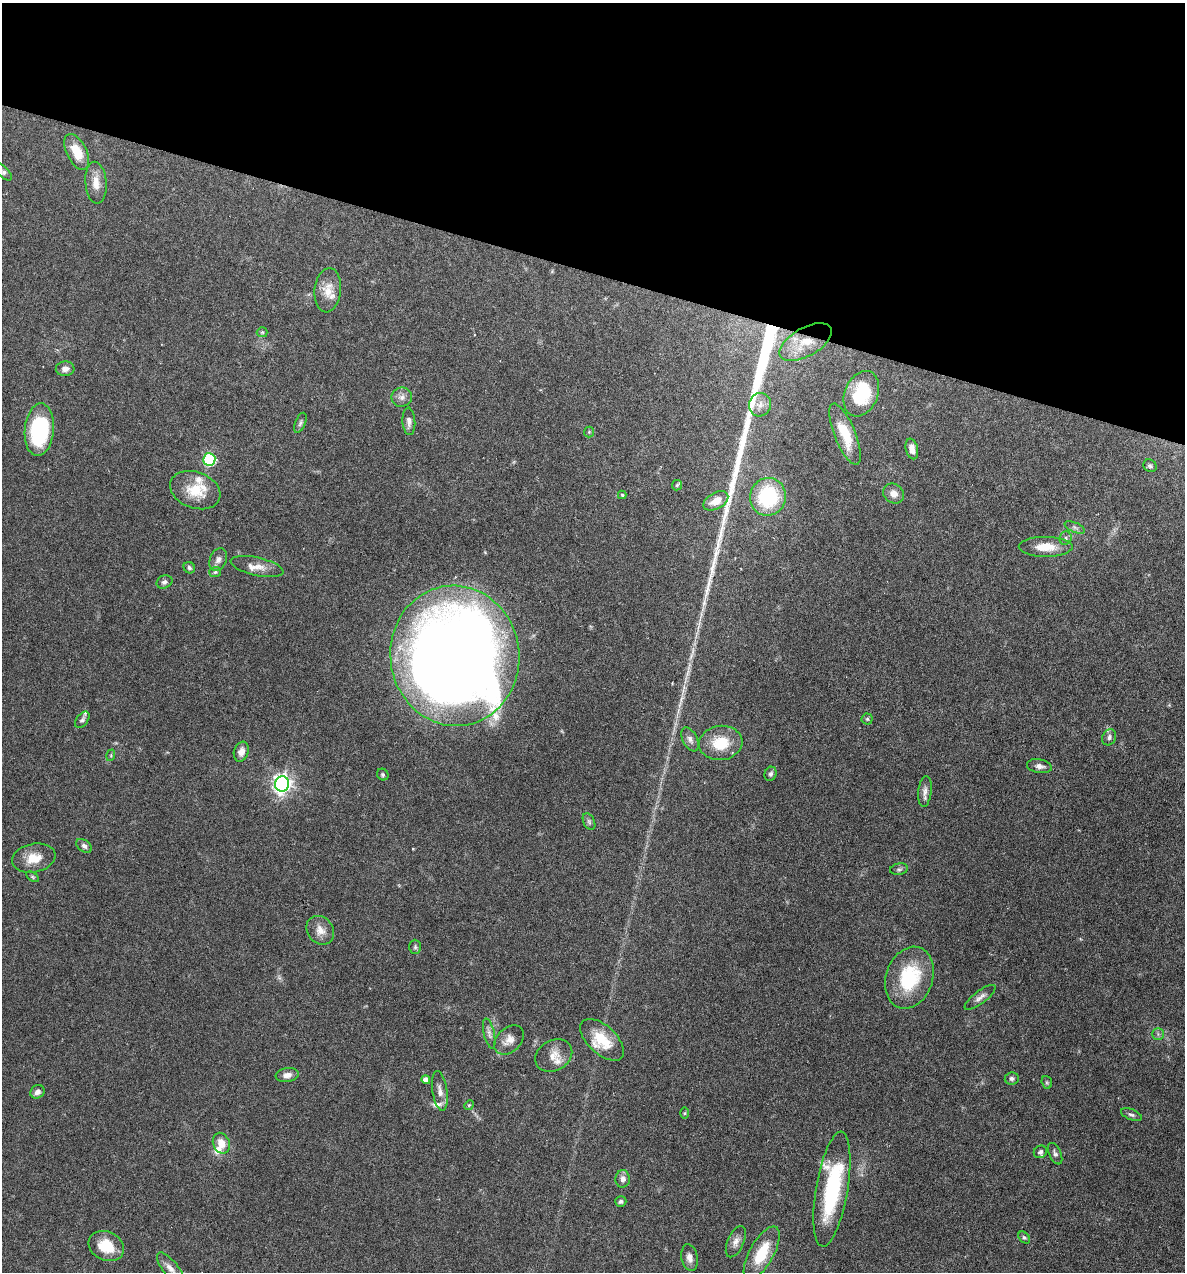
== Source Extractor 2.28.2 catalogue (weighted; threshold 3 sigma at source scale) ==
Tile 2 of 4 x 4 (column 2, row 1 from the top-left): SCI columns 1306-2488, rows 3810-5079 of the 5097 x 5080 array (HDU 1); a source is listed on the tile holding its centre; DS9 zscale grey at full resolution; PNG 1187 x 1274 px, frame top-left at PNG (2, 3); each listed source drawn as its Kron ellipse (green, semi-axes under 4 px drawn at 4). Shown black and unused: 21% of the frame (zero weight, under 4 of 7 exposures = <1% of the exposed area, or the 3 px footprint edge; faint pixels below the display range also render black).
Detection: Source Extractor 2.28.2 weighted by HDU 2 'WHT'; one run over the whole footprint, this tile lists its part. Background 0.111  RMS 0.0036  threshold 0.0147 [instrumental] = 3 sigma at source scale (4.09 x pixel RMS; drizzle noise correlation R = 1.36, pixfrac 0.8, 0.05/0.05 arcsec/px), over >= 5 px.
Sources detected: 91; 1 long thin detection or spike segment (spike, bleed or trail) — neither listed nor drawn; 10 inside a brighter listed object's ellipse — not listed separately; the other 80 listed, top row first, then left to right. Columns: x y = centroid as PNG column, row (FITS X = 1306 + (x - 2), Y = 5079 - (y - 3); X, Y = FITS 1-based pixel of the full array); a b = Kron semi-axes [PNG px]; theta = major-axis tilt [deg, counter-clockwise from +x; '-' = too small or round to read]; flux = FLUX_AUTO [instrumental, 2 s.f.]
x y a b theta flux
77 152 19 10 -64 7
3 172 11 5 -44 1.1
96 183 21 10 -85 4
328 290 22 13 84 5.2
262 332 5 5 - 0.47
806 342 29 14 30 9
65 369 9 7 4 1.7
861 394 24 16 67 16
402 397 10 9 - 1.8
760 405 12 11 - 2.7
409 421 14 6 -87 1.7
300 423 11 5 68 0.85
39 430 26 14 85 36
589 432 5 5 - 0.46
845 434 33 10 -68 9.3
912 449 10 6 -77 2.4
209 459 6 6 - 35
1150 466 7 6 - 0.79
677 485 5 5 - 0.5
195 490 26 18 -20 9.1
893 493 11 9 -40 2.7
622 495 4 4 - 0.46
768 497 19 18 - 26
716 501 13 8 29 4.7
1075 527 11 5 -23 1
1065 538 7 6 - 0.78
1046 547 27 10 0 6.5
218 560 12 8 67 1.7
257 567 27 9 -12 3.5
189 568 6 5 - 0.8
215 572 6 5 - 0.58
164 582 8 6 23 1.1
455 656 70 64 -83 570
867 719 5 5 - 0.55
82 720 9 5 52 0.92
1109 737 8 6 64 1.1
690 739 13 7 -64 1.6
721 743 22 17 7 9.9
241 752 10 7 71 2.3
111 755 6 4 73 0.42
1039 766 12 7 -10 1.6
771 774 7 6 - 0.83
383 775 6 5 - 0.63
282 784 7 7 - 160
925 791 15 6 83 1.7
589 822 9 5 -64 0.83
84 846 9 5 -37 1
34 858 22 14 11 6.2
899 869 9 5 9 0.82
33 877 7 4 -32 0.51
320 930 15 12 -50 3.3
415 947 7 5 -89 0.66
909 978 32 23 71 22
980 997 19 6 37 1.7
489 1034 15 5 -77 1.5
1158 1034 6 5 - 0.7
509 1040 17 12 44 3.3
602 1040 26 14 -43 10
554 1055 19 15 29 4.4
287 1075 11 7 7 2.1
1012 1078 7 6 - 0.79
426 1080 4 4 - 2.2
1047 1082 6 5 - 0.5
440 1091 20 7 -81 2.5
37 1092 7 6 - 1.5
469 1105 5 4 - 0.4
685 1113 6 4 89 0.41
1131 1115 11 5 -22 0.89
221 1143 11 8 -67 3.9
1040 1152 7 6 - 0.86
1055 1154 11 6 -65 1
623 1179 8 7 - 1.7
832 1189 58 16 80 34
621 1201 5 5 - 0.81
1024 1238 7 5 -47 0.6
736 1242 17 8 66 2.3
106 1246 18 14 -25 9
762 1253 30 12 61 11
690 1258 13 8 -79 2
170 1268 19 7 -51 2.6
Isophote crosses this tile's border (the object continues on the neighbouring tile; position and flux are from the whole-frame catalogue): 2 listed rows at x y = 3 172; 170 1268